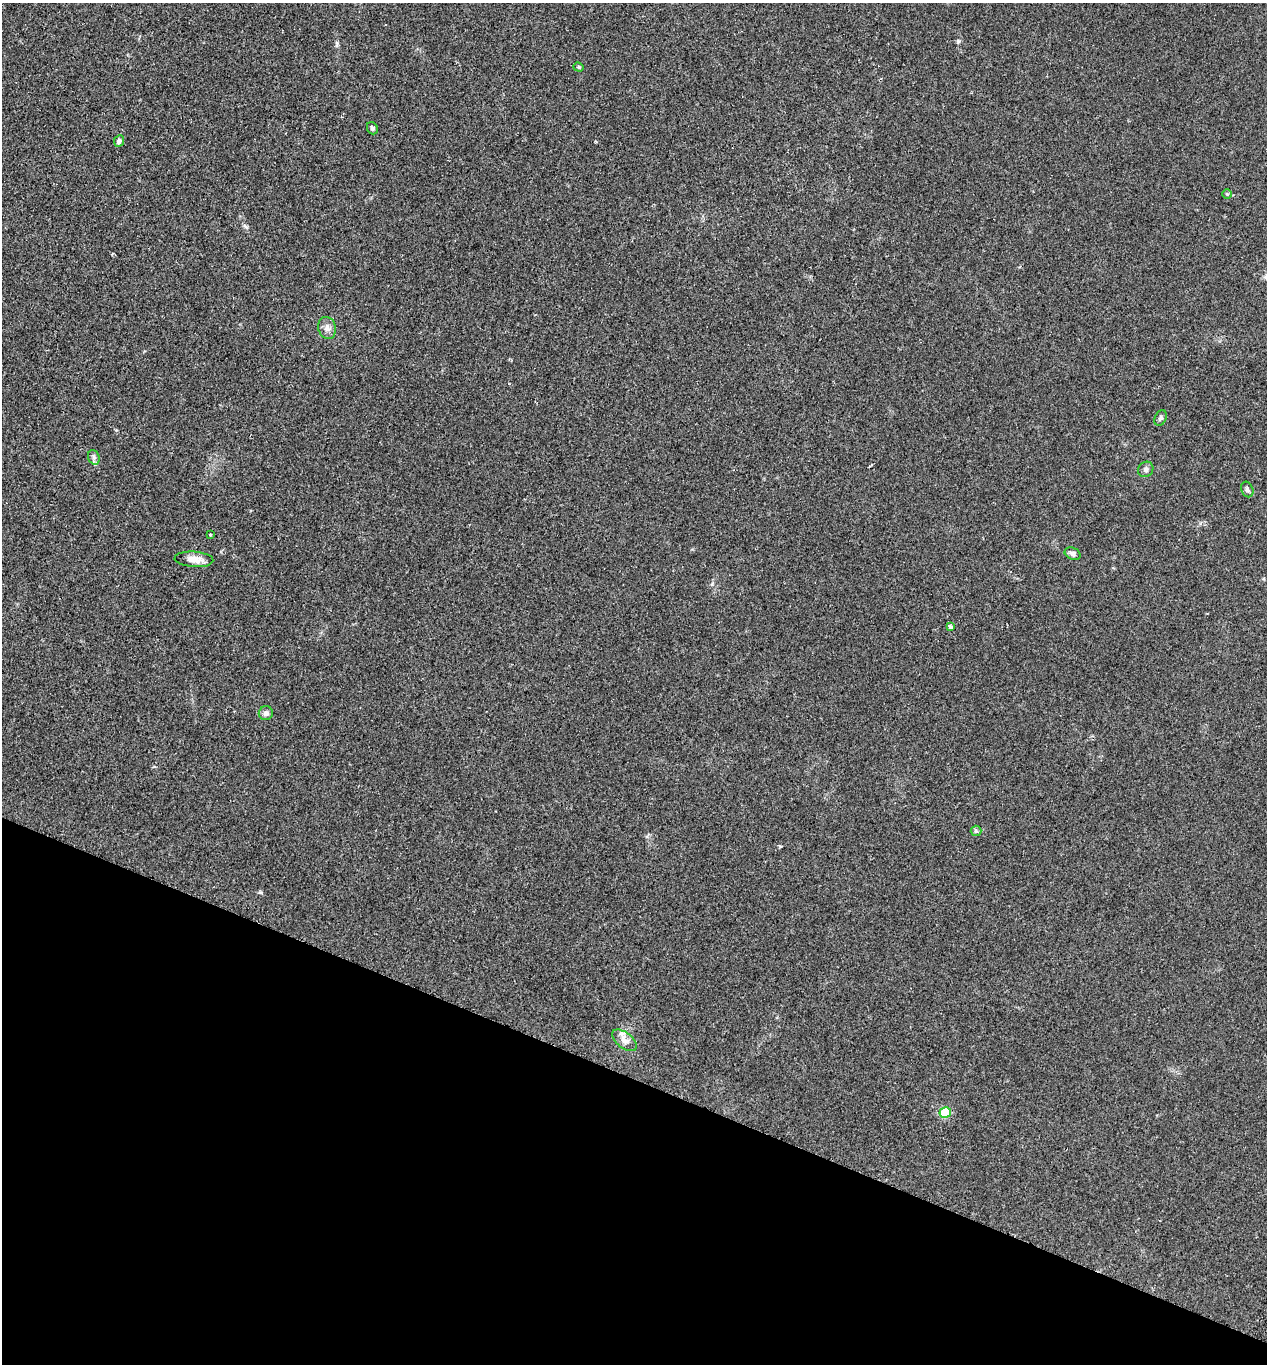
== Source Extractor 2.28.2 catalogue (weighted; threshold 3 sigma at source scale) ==
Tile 15 of 4 x 4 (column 3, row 4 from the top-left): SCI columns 2722-3986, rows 25-1386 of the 5573 x 5497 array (HDU 1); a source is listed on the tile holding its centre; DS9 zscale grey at full resolution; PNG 1269 x 1366 px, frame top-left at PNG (2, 3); each listed source drawn as its Kron ellipse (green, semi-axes under 4 px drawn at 4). Shown black and unused: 21% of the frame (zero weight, under 2 of 3 exposures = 3% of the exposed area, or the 3 px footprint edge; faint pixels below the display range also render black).
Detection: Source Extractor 2.28.2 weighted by HDU 2 'WHT'; one run over the whole footprint, this tile lists its part. Background 0.0226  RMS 0.0068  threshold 0.0306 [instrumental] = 3 sigma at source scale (4.5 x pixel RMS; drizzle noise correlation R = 1.50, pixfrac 1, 0.05/0.05 arcsec/px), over >= 5 px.
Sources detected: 18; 1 inside a brighter listed object's ellipse — not listed separately; the other 17 listed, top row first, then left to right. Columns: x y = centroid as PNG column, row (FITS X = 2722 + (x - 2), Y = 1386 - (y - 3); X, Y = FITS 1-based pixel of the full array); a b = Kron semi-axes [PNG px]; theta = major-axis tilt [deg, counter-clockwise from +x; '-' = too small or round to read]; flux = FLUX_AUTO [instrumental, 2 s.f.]
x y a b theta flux
579 67 5 4 - 0.87
372 128 6 5 - 1.4
119 141 6 5 - 1.5
1227 194 5 5 - 0.74
327 328 11 9 -75 3.5
1161 418 8 5 64 1.4
94 457 7 5 -69 1.5
1146 469 8 7 - 1.8
1247 489 8 6 -69 1.4
210 534 3 3 - 0.67
1073 554 8 6 -24 2
194 559 19 7 -4 5.6
950 627 4 3 - 2.8
266 713 7 7 - 2.4
976 831 5 5 - 1.1
624 1040 14 8 -37 4
945 1113 6 5 - 42
Unlisted compact peaks at least as high as the median listed source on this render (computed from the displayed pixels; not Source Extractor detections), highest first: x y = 958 41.